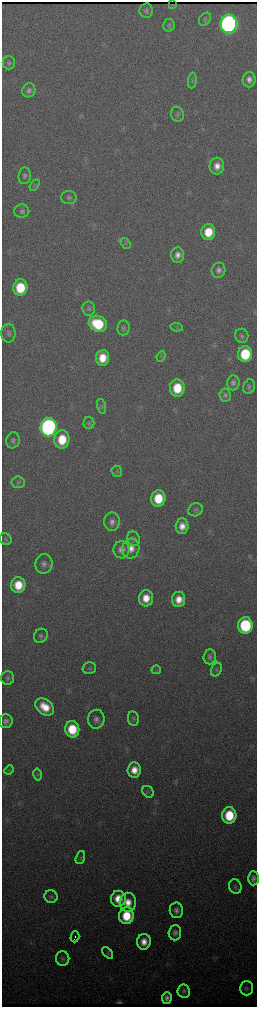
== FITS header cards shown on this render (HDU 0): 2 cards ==
NAXIS1  =                  510 / length of data axis 1
NAXIS2  =                 2010 / length of data axis 2

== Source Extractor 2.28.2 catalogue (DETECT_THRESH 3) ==
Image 510 x 2010 px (HDU 0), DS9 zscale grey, zoomed out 1/2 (1 PNG px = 2 x 2 image px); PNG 259 x 1009 px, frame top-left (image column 2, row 2010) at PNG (2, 2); each listed source drawn as its Kron ellipse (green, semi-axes under 4 px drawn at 4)
Background 3650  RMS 40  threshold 121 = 3 sigma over >= 5 px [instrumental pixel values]
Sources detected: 87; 2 cannot appear on this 1/2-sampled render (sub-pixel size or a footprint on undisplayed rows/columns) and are neither listed nor drawn; the other 85 listed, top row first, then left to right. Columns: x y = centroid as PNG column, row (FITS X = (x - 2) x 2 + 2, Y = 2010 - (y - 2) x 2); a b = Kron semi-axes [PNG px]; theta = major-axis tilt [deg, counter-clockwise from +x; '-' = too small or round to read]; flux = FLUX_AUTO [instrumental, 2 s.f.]
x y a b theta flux
172 5 2 1 - 2.2e+03
146 11 7 6 - 2.5e+04
205 19 7 5 51 1.8e+04
229 24 9 8 - 5.6e+06
169 25 6 5 - 1.6e+04
9 63 6 6 - 2.0e+04
192 80 8 4 85 1.5e+04
249 80 7 6 - 4.7e+04
29 90 7 6 - 3.0e+04
177 114 7 6 - 2.1e+04
217 166 8 7 - 7.4e+04
25 176 8 6 83 2.8e+04
34 185 6 3 57 1.3e+04
69 197 7 6 - 2.5e+04
22 211 7 6 - 2.7e+04
208 232 8 7 - 2.2e+05
126 244 6 4 -52 1.3e+04
177 255 7 6 - 5.6e+04
218 270 7 7 - 3.8e+04
20 288 8 7 - 3.4e+05
89 309 7 6 - 2.2e+04
98 324 9 8 - 4.2e+05
177 327 6 3 -8 1.1e+04
123 328 7 6 - 2.4e+04
8 333 9 7 89 3.2e+04
242 336 7 6 - 2.2e+04
245 354 8 7 - 4.2e+05
161 356 5 4 - 1.4e+04
102 358 8 6 84 1.7e+05
233 383 7 6 - 2.8e+04
249 387 7 5 74 2.1e+04
177 388 8 7 - 2.7e+05
225 395 6 5 - 2.4e+04
101 406 8 3 -74 1.3e+04
89 423 6 5 - 1.5e+04
48 427 9 8 - 3.3e+06
62 439 9 7 83 2.5e+05
13 440 8 6 74 2.8e+04
117 471 6 5 - 1.3e+04
18 482 6 6 - 2.0e+04
158 498 8 7 - 2.8e+05
196 510 7 6 - 2.1e+04
112 522 9 8 - 5.0e+04
182 526 8 6 85 8.6e+04
6 539 6 5 - 1.4e+04
134 539 7 6 - 2.1e+04
131 548 10 8 79 8.4e+04
121 550 8 8 - 6.2e+04
44 564 9 8 - 4.2e+04
18 585 8 7 - 2.0e+05
146 598 8 7 - 1.3e+05
179 599 8 6 85 1.1e+05
245 625 8 7 - 7.7e+05
41 636 7 6 - 2.4e+04
210 657 7 6 - 2.9e+04
89 668 7 5 16 1.7e+04
156 670 4 2 - 5.6e+03
216 670 7 5 64 1.7e+04
8 678 7 6 - 2.3e+04
45 707 10 7 -39 1.7e+05
133 718 7 5 -79 1.8e+04
96 719 9 8 - 4.3e+04
6 721 7 7 - 3.5e+04
72 729 8 7 - 3.0e+05
9 770 5 2 - 7.2e+03
134 770 7 6 - 1.1e+05
37 775 6 3 -78 1.1e+04
148 792 6 5 - 1.5e+04
229 815 8 7 - 3.3e+05
80 858 6 4 71 1.5e+04
253 878 7 5 90 3.5e+04
235 887 7 6 - 2.1e+04
51 897 6 6 - 1.8e+04
118 899 8 7 - 1.6e+05
128 902 9 8 - 1.2e+05
176 910 8 6 -79 4.1e+04
126 916 8 7 - 2.8e+05
175 933 7 6 - 3.7e+04
75 937 5 1 - 2.5e+04
144 942 8 7 - 9.9e+04
108 953 7 4 -47 1.5e+04
63 959 7 6 - 2.4e+04
246 988 7 6 - 2.3e+04
184 991 7 6 - 2.5e+04
167 998 6 5 - 4.4e+04
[2 sub-pixel or undisplayed-footprint detections neither listed nor drawn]